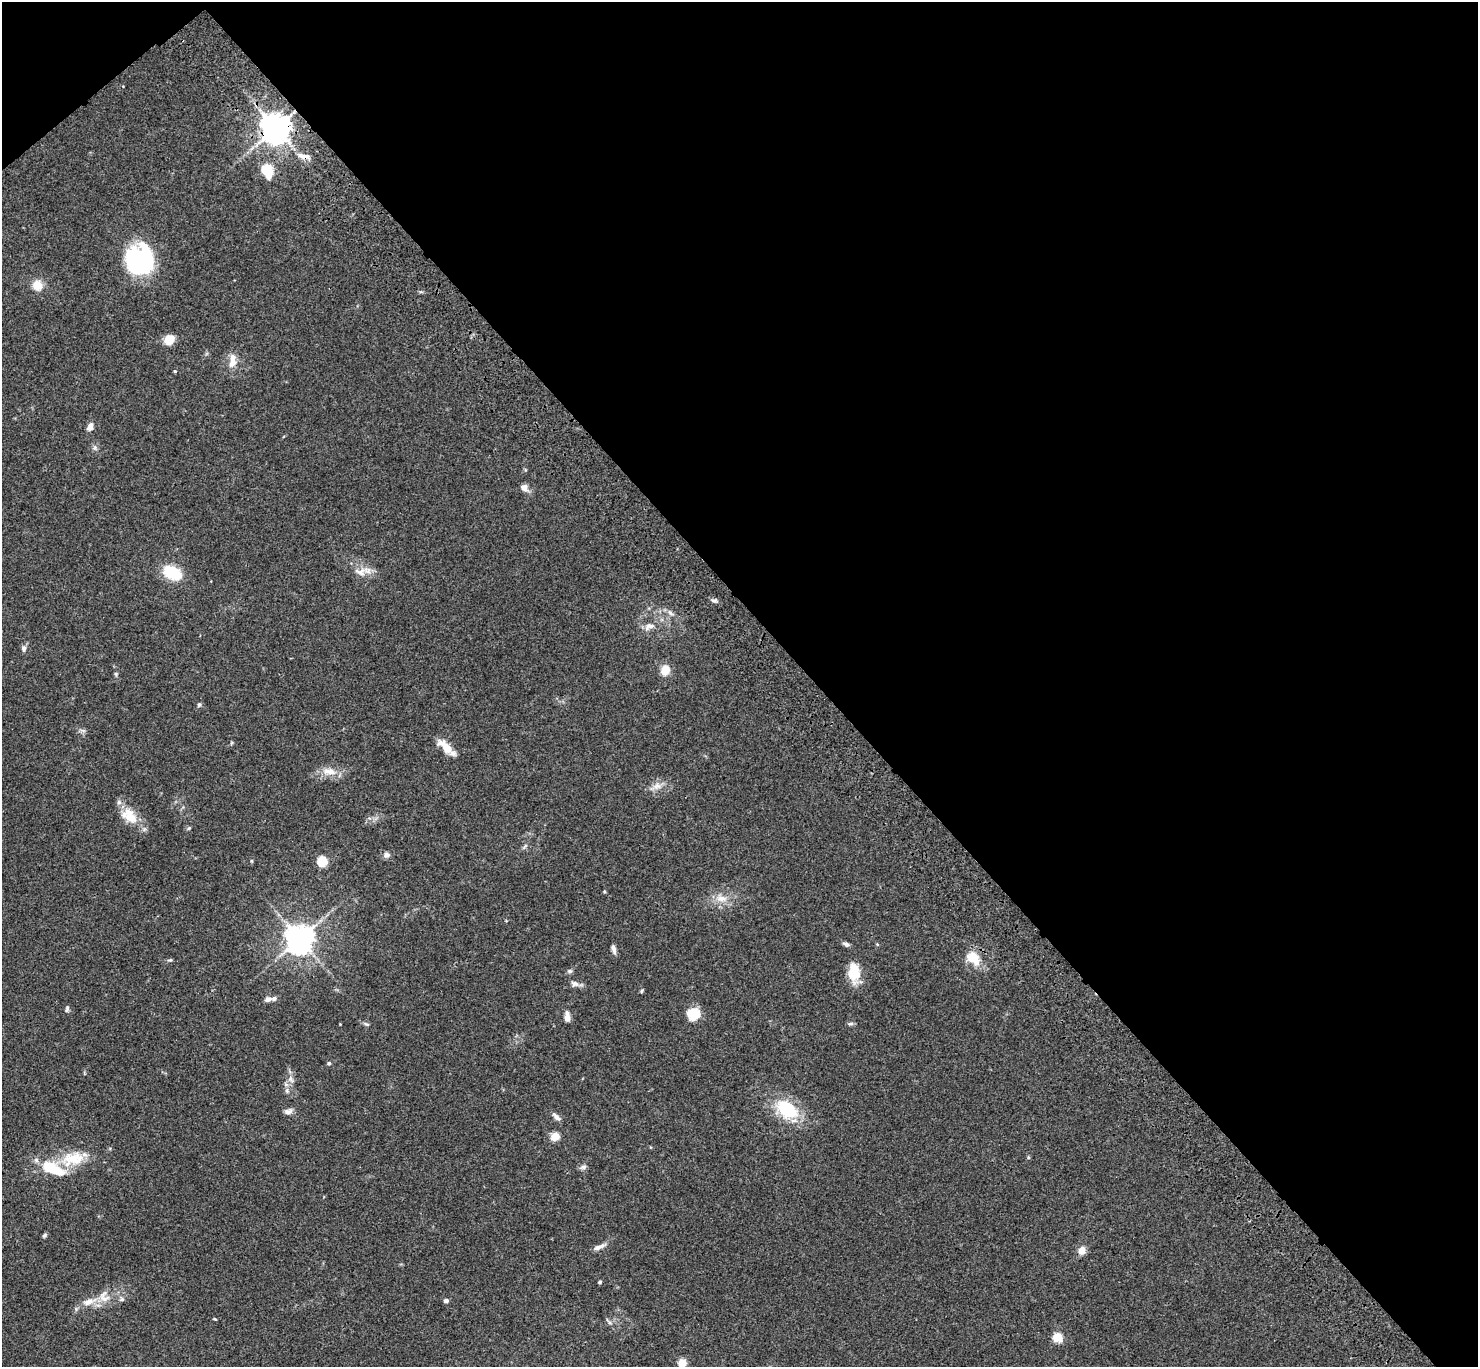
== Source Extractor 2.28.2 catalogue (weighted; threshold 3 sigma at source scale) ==
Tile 3 of 4 x 4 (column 3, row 1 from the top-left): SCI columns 3057-4532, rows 4481-5845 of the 6108 x 6089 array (HDU 1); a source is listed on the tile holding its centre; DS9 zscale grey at full resolution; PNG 1480 x 1369 px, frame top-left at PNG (2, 2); no overlay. Shown black and unused: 46% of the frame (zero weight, under 3 of 4 exposures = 6% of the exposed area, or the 3 px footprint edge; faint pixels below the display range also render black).
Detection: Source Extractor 2.28.2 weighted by HDU 2 'WHT'; one run over the whole footprint, this tile lists its part. Background 0.059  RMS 0.0051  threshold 0.0231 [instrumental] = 3 sigma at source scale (4.5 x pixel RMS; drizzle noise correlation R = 1.50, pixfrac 1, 0.05/0.05 arcsec/px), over >= 5 px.
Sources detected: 71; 1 inside a brighter object's white glare — not listed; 2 inside a brighter listed object's ellipse — not listed separately; the other 68 listed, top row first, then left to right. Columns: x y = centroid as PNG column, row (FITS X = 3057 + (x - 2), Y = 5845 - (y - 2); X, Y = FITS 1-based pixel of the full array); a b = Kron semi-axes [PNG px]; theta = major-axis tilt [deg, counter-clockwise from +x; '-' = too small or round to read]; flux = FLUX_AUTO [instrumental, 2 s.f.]
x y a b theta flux
276 128 9 9 - 600
304 156 20 6 -13 3.6
267 171 16 11 -70 12
142 260 33 25 -80 52
37 285 10 10 - 6.9
169 340 12 10 34 5.7
232 362 14 10 67 4.3
175 371 5 4 - 0.52
90 427 9 6 69 2.8
524 488 10 8 -40 2.8
360 572 19 11 -9 5.6
172 573 18 11 -22 22
714 600 10 4 -11 1.1
670 613 11 5 -45 1.7
649 626 16 9 24 3.9
24 648 9 6 88 1.6
665 669 9 8 - 7.5
116 674 6 5 - 0.69
199 705 6 5 - 0.85
231 743 6 3 71 0.54
445 746 23 9 -45 6.9
329 771 21 9 -7 6
657 786 12 9 18 3.3
129 816 25 16 -42 11
189 828 5 4 - 0.62
525 846 8 4 53 0.89
386 855 8 7 - 2
252 861 5 3 - 0.48
322 861 5 5 - 30
604 892 5 3 - 0.49
721 898 17 10 -8 5.6
300 939 9 9 - 580
846 944 8 5 -20 1.5
613 949 10 5 -74 2
973 958 21 14 -47 10
170 960 7 4 21 0.71
570 971 7 5 0 0.96
854 973 22 13 -90 12
575 984 11 8 -16 2.1
642 991 5 4 - 0.65
268 999 10 6 11 1.8
67 1009 9 4 84 0.99
694 1014 14 12 -9 10
567 1017 12 6 -86 3
366 1024 7 4 -36 0.82
850 1024 8 4 1 0.93
329 1063 5 4 - 0.94
291 1079 11 6 -61 2
287 1091 7 5 -79 1.1
787 1109 32 20 -36 23
288 1111 11 7 15 2
556 1117 13 5 -45 2
555 1136 9 8 - 5.2
1028 1157 5 3 - 0.53
73 1159 33 18 11 16
583 1167 9 6 22 1.5
52 1168 29 11 -25 19
44 1235 7 4 45 0.89
599 1247 16 6 20 2.5
1082 1251 9 7 67 4.1
600 1282 4 4 - 0.69
104 1297 18 14 -66 6.3
121 1299 7 5 20 1.1
446 1301 5 4 - 1.6
88 1302 16 9 26 5.2
215 1319 5 3 - 0.47
1057 1337 10 9 - 6.6
682 1363 5 5 - 18
Overlapping masked pixels (flux is a lower limit): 2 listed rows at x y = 276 128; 304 156
Isophote crosses this tile's border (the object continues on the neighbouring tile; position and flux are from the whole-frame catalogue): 1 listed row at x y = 682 1363